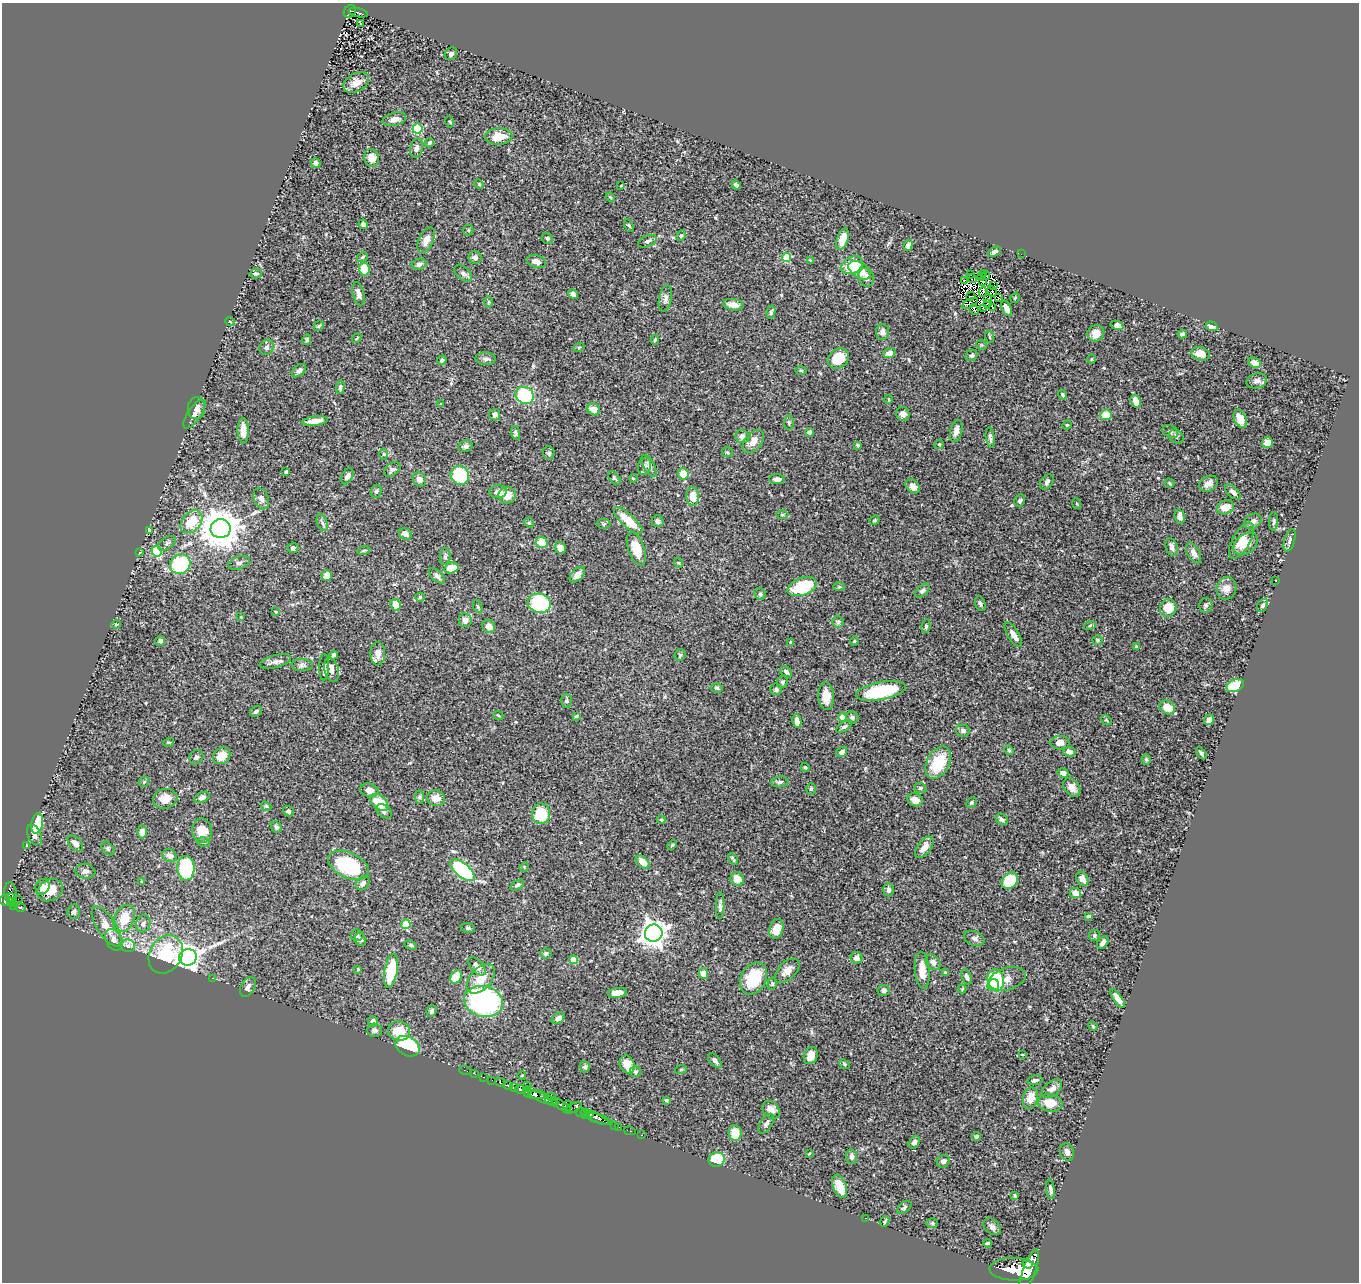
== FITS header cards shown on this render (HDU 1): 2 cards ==
NAXIS1  =                 1357
NAXIS2  =                 1280

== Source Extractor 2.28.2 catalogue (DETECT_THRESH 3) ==
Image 1357 x 1280 px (HDU 1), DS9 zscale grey, 1 PNG px = 1 image px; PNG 1361 x 1284 px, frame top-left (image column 1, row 1280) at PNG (2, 3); each listed source drawn as its Kron ellipse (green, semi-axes under 4 px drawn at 4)
Background 0.455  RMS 0.022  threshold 0.0647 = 3 sigma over >= 5 px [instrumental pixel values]
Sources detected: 424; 6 with non-positive FLUX_AUTO (blend fragments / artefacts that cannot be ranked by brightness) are neither listed nor drawn; the other 418 listed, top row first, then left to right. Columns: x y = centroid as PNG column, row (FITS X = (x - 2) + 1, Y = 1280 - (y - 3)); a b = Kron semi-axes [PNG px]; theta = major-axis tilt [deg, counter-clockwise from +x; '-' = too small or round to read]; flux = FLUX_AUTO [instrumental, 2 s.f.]
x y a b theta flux
350 11 7 5 50 56
358 13 10 3 -14 35
360 23 3 2 - 1.4
451 54 7 5 47 4
356 83 14 9 28 15
394 119 12 6 14 8.8
450 122 5 3 - 1.3
417 129 5 5 - 87
498 136 14 8 2 24
429 143 5 4 - 2.3
416 148 10 6 77 5.4
371 158 9 7 -75 16
316 163 5 4 - 4.7
479 184 6 3 -46 1.4
736 185 5 3 - 2.9
621 186 3 2 - 0.95
610 197 5 3 - 1.3
363 224 5 4 - 4
629 226 6 3 -62 1.7
468 230 5 5 - 1.6
681 236 5 4 - 2.1
547 238 6 5 - 2.6
843 239 11 5 72 20
426 240 14 7 65 14
647 241 10 5 24 4.1
908 245 6 4 70 5.5
994 252 7 4 33 4
1021 254 2 2 - 6.4
362 257 6 4 31 2.9
475 257 6 6 - 5.7
787 257 4 4 - 53
810 260 4 3 - 1.2
536 262 10 6 -15 8.4
419 264 7 5 19 4.9
852 265 12 8 26 37
364 269 6 5 - 40
859 270 12 7 -36 25
463 273 10 6 -44 5
983 273 3 2 - 1.5
256 274 6 5 - 2.7
971 275 2 2 - 0.83
985 276 4 2 - 1.5
866 277 9 7 -73 6.8
981 277 3 3 - 0.37
972 278 5 2 - 1
965 280 3 2 - 1.6
983 281 3 2 - 1.8
993 286 3 2 - 1.6
992 291 5 2 - 0.25
983 292 5 2 - 2
358 294 12 5 -76 7.6
573 294 5 4 - 4.2
971 296 4 2 - 0.79
665 298 13 6 79 5.5
999 298 2 2 - 0.89
1015 298 5 3 - 1.3
988 299 4 2 - 0.88
488 302 6 4 88 1.8
970 303 8 4 29 0.27
988 304 3 2 - 1.4
733 305 10 5 -8 11
992 308 2 2 - 0.49
1007 308 8 4 -63 6.3
974 309 6 4 -64 6.8
984 309 3 2 - 1.4
771 312 7 4 76 2.9
230 322 5 3 - 1.1
1117 325 7 4 -17 5.6
319 326 6 4 45 1.9
1212 326 6 4 -18 7.4
882 332 7 6 - 5.5
1096 333 8 8 - 14
1182 334 5 4 - 3.4
990 337 6 3 -70 1.5
357 338 5 3 - 1.3
307 340 5 4 - 2.7
655 340 4 3 - 2.2
981 345 5 4 - 1.8
266 347 8 6 61 4.5
579 347 5 3 - 1.6
889 353 6 4 19 7.8
1200 354 9 6 -14 16
972 355 6 5 - 2.7
486 359 10 6 -3 5.1
838 359 11 9 37 37
1091 359 4 3 - 1.2
442 360 5 4 - 2.4
1254 363 6 4 -27 8.8
801 370 6 4 -1 1.4
299 371 8 5 40 4.7
1257 381 10 7 16 6.3
340 387 6 4 85 3.7
525 395 9 8 - 130
1063 395 5 4 - 2.1
888 399 4 3 - 1.1
1136 401 6 5 - 14
441 404 3 3 - 0.99
197 408 11 8 84 7.9
594 409 6 5 - 14
194 414 17 6 55 8.6
903 414 7 6 - 6.6
495 415 6 5 - 5.7
1106 415 6 5 - 27
1240 419 9 6 -67 11
315 421 13 4 7 11
789 423 7 4 85 2.5
1067 425 5 4 - 1.7
243 431 13 6 -88 19
956 431 11 6 76 10
1170 431 8 6 -29 3.7
809 432 4 4 - 4.2
516 433 7 4 -74 2.9
742 437 7 6 - 7.9
990 437 10 4 -83 3.3
1176 437 8 6 -40 3.7
753 442 13 8 49 15
1267 443 5 5 - 13
939 444 5 4 - 1.6
858 445 3 3 - 2.1
465 446 7 5 19 3.9
727 452 5 4 - 2.1
549 453 6 6 - 2.8
383 454 6 4 -89 1.6
644 466 9 6 71 4.1
649 466 12 5 -60 5.6
392 469 9 6 38 4.1
286 472 3 3 - 2.1
683 474 5 5 - 27
460 475 9 9 - 84
347 476 8 5 62 5.2
614 478 8 5 -53 2.3
633 478 4 4 - 1.4
419 479 7 6 - 7.2
777 479 8 5 -2 6.3
1047 482 8 6 50 4
1169 483 5 4 - 1.7
1208 484 10 7 31 7.7
913 486 8 6 -41 8.9
376 491 7 5 68 2.5
498 492 9 6 5 7.4
1233 492 9 5 -42 5.6
507 495 9 8 - 16
693 497 9 6 -86 22
261 499 11 7 -70 7
1020 501 6 5 - 3.7
1077 504 5 3 - 1.4
1225 507 8 7 - 17
782 515 6 4 0 1.8
1180 516 7 5 -76 7.1
874 520 5 3 - 1.9
628 521 18 6 -42 33
658 521 6 5 - 5
1253 521 9 6 35 6.1
1274 521 9 4 88 3.2
191 522 13 9 49 42
322 523 8 5 -69 3.4
529 523 5 4 - 1.8
603 524 7 5 0 2.1
221 529 10 9 - 3900
149 531 4 3 - 1.6
405 534 7 5 -27 5.9
1290 540 12 5 74 4.5
1241 541 20 9 60 19
542 542 6 5 - 26
167 543 10 5 33 4
1246 544 13 9 38 16
1172 547 9 5 -71 6.7
293 548 5 5 - 3
560 548 6 5 - 7.7
636 549 17 8 -70 26
364 550 6 4 19 2
157 551 5 5 - 88
140 552 4 2 - 0.9
1194 553 11 6 -62 6.7
445 556 8 5 84 3.1
239 563 11 6 19 4.5
679 563 5 3 - 1.2
180 564 10 9 - 110
451 568 7 5 14 23
327 575 5 5 - 10
577 575 9 5 47 7.4
437 576 9 5 -44 4.5
1276 580 2 2 - 0.72
802 587 15 8 19 70
839 587 6 4 1 1.5
1226 588 11 10 - 12
922 591 8 5 43 3.7
760 594 6 5 - 2.6
420 597 5 4 - 1.8
539 603 12 9 -14 110
980 604 8 5 -71 3.2
396 605 6 5 - 19
1206 605 7 6 - 3.4
1263 605 7 4 58 2.4
478 607 7 4 -70 2.2
1168 608 9 8 - 25
276 612 4 4 - 1.3
241 617 3 3 - 1.1
465 620 7 6 - 8.1
838 622 5 5 - 2.5
116 624 5 3 - 1.1
1090 625 6 4 21 1.7
489 626 7 6 - 9
926 626 7 4 82 2.6
1013 635 14 5 -58 11
1097 640 5 5 - 2.2
160 641 5 4 - 4.2
854 641 4 4 - 1.6
791 642 4 3 - 1.9
1136 646 3 3 - 1.4
378 654 11 7 -90 12
334 655 4 3 - 3.9
680 655 6 5 - 2
275 661 16 6 16 6.7
302 665 10 6 -2 4.6
324 667 13 5 89 4.2
332 670 12 7 -75 6.7
786 672 7 4 -39 4.2
782 682 6 5 - 2.6
1235 685 9 6 23 49
717 688 6 4 -15 2.4
776 689 6 5 - 3.3
881 691 25 9 11 87
826 696 14 8 -86 18
566 701 7 5 89 2.4
1167 707 8 6 -31 25
256 711 6 5 - 3.7
498 715 5 3 - 1.3
576 716 4 3 - 1.6
842 717 4 4 - 15
852 717 6 6 - 3.4
1106 720 6 4 -36 1.9
1209 720 5 5 - 9.7
797 721 7 4 -82 9.4
844 727 9 4 35 3.2
963 731 7 6 - 4.9
169 742 5 3 - 1.3
1060 743 9 6 1 12
1009 750 5 4 - 2
842 752 6 5 - 5.4
1069 752 6 4 -11 7
1201 753 7 3 -55 3.3
222 756 9 7 40 20
196 757 7 6 - 3.4
1146 759 5 4 - 1.8
938 763 17 11 61 56
805 767 4 3 - 1.6
1063 773 6 5 - 7.9
144 782 5 4 - 1.8
780 782 8 5 7 3.7
1072 787 10 7 -52 10
920 788 6 5 - 2.1
811 789 6 5 - 2.1
369 790 9 6 -17 10
202 797 8 5 26 6.1
420 797 7 4 -89 2.4
436 798 9 8 - 14
165 799 12 10 12 15
915 800 8 6 -23 10
379 802 10 6 -41 33
971 802 6 4 45 2.3
266 806 5 4 - 1.9
288 811 6 5 - 3.3
384 811 9 6 -38 5.1
541 814 10 9 - 52
1002 819 6 5 - 4.1
661 820 4 3 - 1.8
37 823 10 6 77 60
276 827 6 5 - 3.5
202 831 12 10 -82 24
142 832 6 5 - 7
35 835 11 6 -64 5.7
204 842 6 5 - 2.4
75 844 9 6 -46 7.6
27 845 3 3 - 1.1
672 845 5 3 - 1.6
924 847 12 6 53 11
108 848 8 5 -50 3
170 855 7 6 - 6.7
733 859 6 3 -59 2
643 862 8 5 -43 12
348 865 22 12 -25 110
524 867 5 4 - 1.3
186 868 12 8 -87 110
462 870 15 7 -40 140
85 871 10 7 -8 6.6
737 879 7 6 - 18
1082 879 7 5 -57 11
1010 881 9 7 46 56
142 882 4 4 - 1.7
363 883 8 6 49 6.6
517 885 7 4 33 2.7
43 887 8 7 - 8.3
50 890 13 10 28 29
889 890 6 5 - 5.1
1075 893 5 5 - 15
10 894 11 6 -85 160
10 898 5 3 - 100
18 899 2 2 - 16
6 900 7 5 -10 180
12 902 5 3 - 50
14 906 4 3 - 30
720 906 13 4 89 4.4
20 907 5 4 - 77
74 912 7 6 - 4.2
1088 916 3 3 - 1.9
124 918 14 10 65 26
143 924 9 7 73 5.2
406 924 5 4 - 46
107 927 23 9 -57 20
468 928 7 4 -8 2.6
776 929 10 7 73 16
654 933 9 8 - 1300
357 935 6 5 - 3.2
1094 935 6 5 - 2.5
974 938 10 7 -22 5
360 939 6 5 - 3.8
114 940 11 8 -63 6.5
1103 943 7 5 52 6.2
410 945 6 4 -27 2
128 946 7 6 - 4.5
546 953 5 5 - 3.3
166 954 20 16 59 64
188 957 9 8 - 1100
856 958 6 6 - 7.3
573 960 4 4 - 21
933 962 8 6 -49 5.9
477 966 11 6 -47 7.8
358 969 4 3 - 1.2
922 970 18 7 -85 19
391 971 17 6 79 71
787 971 15 8 45 12
945 973 4 4 - 2.8
703 974 5 4 - 15
456 977 7 5 58 25
966 977 8 4 -71 3.5
212 978 2 2 - 6
481 979 17 10 49 26
754 979 17 12 62 60
1007 979 19 11 18 15
996 980 11 8 -78 99
772 984 6 4 76 2.4
993 985 6 5 - 30
248 987 11 6 62 5.3
962 989 4 4 - 1.4
884 990 6 5 - 5
617 993 9 5 8 16
1118 998 11 4 -54 9.1
484 1001 20 15 -13 280
431 1011 6 4 65 3.6
558 1018 7 5 36 6.6
373 1021 5 5 - 5.9
1093 1026 5 4 - 1.5
374 1030 7 6 - 4.7
399 1031 11 9 -16 31
407 1046 13 9 -30 110
1022 1054 3 2 - 1
811 1056 9 7 70 14
715 1060 9 5 -49 5.7
627 1064 9 7 -65 23
845 1064 6 4 -43 2.1
585 1067 6 5 - 3.3
681 1069 6 3 19 1.4
465 1070 6 2 -19 5
636 1072 5 5 - 2.9
475 1074 3 2 - 3.8
522 1075 4 3 - 1.2
483 1077 3 2 - 18
492 1080 2 2 - 3.3
1035 1080 8 5 10 3.5
500 1082 5 3 - 100
508 1085 4 3 - 84
527 1085 2 2 - 7.6
514 1088 4 3 - 120
520 1089 4 4 - 200
1052 1089 11 7 38 7.6
527 1091 5 3 - 210
535 1095 11 4 -5 500
551 1096 4 3 - 29
542 1098 15 4 -20 250
1030 1098 11 7 76 19
666 1100 3 3 - 2.2
552 1101 7 3 -25 200
1050 1103 12 9 -11 22
561 1105 12 4 -33 130
568 1106 5 4 - 120
573 1108 9 4 24 65
771 1110 10 7 -48 11
581 1113 5 4 - 65
585 1114 5 4 - 160
589 1114 4 3 - 170
595 1117 15 4 -24 200
600 1119 13 3 -19 180
766 1124 11 6 56 4.4
614 1125 3 2 - 15
619 1127 2 2 - 6.1
630 1131 6 3 -14 7.1
735 1133 8 6 -83 20
641 1135 3 2 - 4
976 1136 4 4 - 3.8
914 1142 7 5 50 5
1067 1152 9 6 -74 8.4
809 1154 4 2 - 1
852 1156 7 5 -82 5.4
717 1159 8 7 - 43
943 1161 6 6 - 5.4
840 1186 12 6 -68 19
1050 1189 10 4 -81 4.7
1015 1195 4 3 - 1.5
904 1207 8 5 39 2.9
866 1218 2 2 - 11
885 1221 5 4 - 1.9
932 1223 6 5 - 2.2
992 1227 10 7 -40 5.8
988 1243 4 3 - 2.3
1027 1264 5 4 - 290
1014 1269 24 11 -1 2300
1029 1270 22 6 70 1400
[6 non-positive-flux detections neither listed nor drawn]